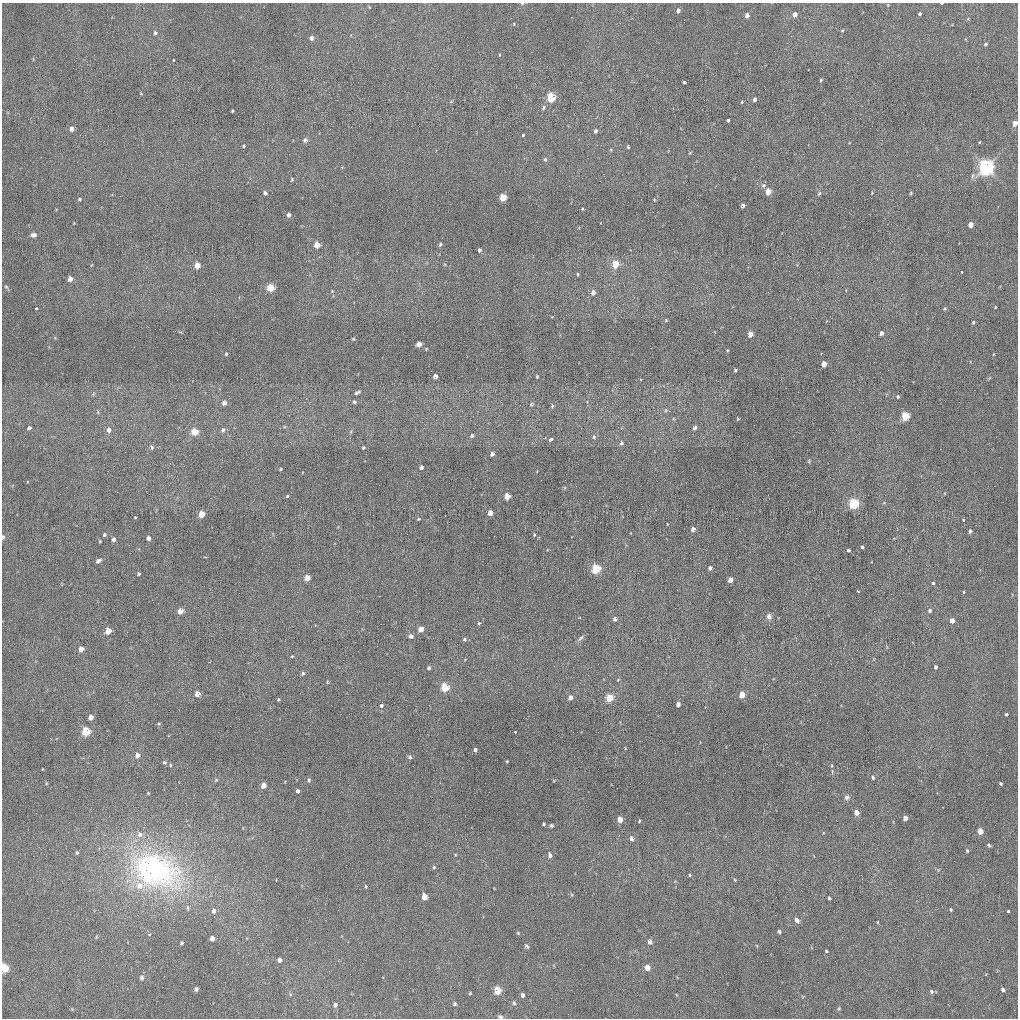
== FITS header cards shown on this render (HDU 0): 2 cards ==
NAXIS1  =                 1016 / length of data axis 1
NAXIS2  =                 1016 / length of data axis 2

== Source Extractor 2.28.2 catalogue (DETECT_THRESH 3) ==
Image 1016 x 1016 px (HDU 0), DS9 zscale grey, 1 PNG px = 1 image px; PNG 1020 x 1020 px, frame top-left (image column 1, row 1016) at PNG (2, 3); no overlay
Background 33.7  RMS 3.9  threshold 11.7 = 3 sigma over >= 5 px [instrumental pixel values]
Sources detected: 229; all 229 listed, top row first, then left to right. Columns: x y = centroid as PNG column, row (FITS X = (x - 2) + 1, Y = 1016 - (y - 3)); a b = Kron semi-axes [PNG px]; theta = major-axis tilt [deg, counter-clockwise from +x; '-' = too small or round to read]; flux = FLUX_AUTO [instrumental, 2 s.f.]
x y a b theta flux
522 3 4 3 - 310
941 3 3 2 - 1400
888 5 5 3 - 210
369 7 5 3 - 200
678 10 5 4 - 870
920 13 3 3 - 3700
795 14 5 4 - 1800
747 15 5 4 - 1300
514 24 4 2 - 170
842 30 5 3 - 260
155 33 6 5 - 610
311 38 5 5 - 1100
985 44 5 3 - 340
499 55 4 3 - 200
173 60 3 3 - 1200
821 80 5 3 - 350
684 82 3 3 - 5600
141 94 4 3 - 200
551 97 5 5 - 12000
755 99 4 4 - 690
451 102 6 4 2 310
742 102 4 3 - 260
905 105 2 2 - 190
544 108 7 5 60 530
232 111 3 3 - 280
728 120 3 3 - 8200
1015 123 5 4 - 2200
72 129 5 4 - 1400
596 131 5 4 - 650
523 135 3 3 - 290
305 140 6 5 - 890
979 142 3 3 - 220
244 146 4 4 - 330
628 147 4 3 - 350
690 153 5 3 - 230
545 159 6 5 - 450
986 167 6 6 - 91000
972 176 8 5 70 650
292 179 5 3 - 310
768 192 5 4 - 3900
265 193 4 4 - 700
819 193 6 4 62 420
911 193 4 3 - 290
503 197 5 4 - 5900
79 199 4 4 - 340
654 200 4 4 - 250
743 206 4 3 - 770
582 209 4 3 - 230
289 215 4 4 - 1000
971 225 4 4 - 2200
34 235 6 4 7 850
440 244 5 4 - 420
317 245 5 4 - 4000
479 250 4 3 - 590
615 264 5 4 - 6200
197 265 5 4 - 3600
962 272 3 2 - 930
577 274 4 3 - 260
70 279 4 4 - 1700
6 287 5 4 - 330
270 288 5 5 - 6900
332 291 4 3 - 210
593 292 4 4 - 1600
995 307 3 2 - 170
36 308 3 3 - 1100
945 309 5 4 - 290
666 320 4 3 - 260
973 322 4 3 - 340
881 333 4 3 - 940
750 334 5 4 - 2400
353 339 3 3 - 280
419 344 5 4 - 1300
226 354 4 3 - 320
824 364 4 4 - 3200
735 370 3 3 - 390
435 376 4 4 - 1100
537 377 3 3 - 310
357 392 7 4 31 610
93 394 6 4 71 300
898 397 4 3 - 320
354 402 5 4 - 480
224 403 5 4 - 1200
531 404 6 4 42 370
552 406 5 4 - 380
665 410 6 4 -90 290
98 412 6 3 -72 280
905 416 5 4 - 11000
738 419 5 3 - 220
284 427 5 3 - 250
29 428 4 3 - 570
695 428 4 3 - 880
109 430 3 3 - 13000
223 430 6 5 - 660
195 432 5 5 - 6100
472 435 5 4 - 500
594 437 6 5 - 440
551 439 4 3 - 5900
621 443 5 4 - 550
152 447 6 5 - 590
363 448 3 3 - 340
492 454 4 4 - 910
809 461 6 4 -89 260
421 467 4 4 - 810
280 469 3 2 - 280
287 496 4 3 - 260
507 496 5 4 - 4200
853 504 5 5 - 19000
490 513 4 4 - 1800
202 514 5 4 - 4900
135 517 3 2 - 190
418 519 4 3 - 240
963 520 3 3 - 1200
693 529 4 3 - 1100
970 531 4 3 - 600
104 535 4 3 - 390
534 535 4 3 - 250
3 537 6 4 -83 370
148 538 4 4 - 960
114 539 4 4 - 730
100 541 3 3 - 260
862 547 3 3 - 9000
238 549 2 2 - 130
848 550 3 3 - 7100
98 561 5 3 - 810
710 568 4 3 - 680
596 569 5 5 - 15000
139 574 3 3 - 440
307 578 5 4 - 2500
730 580 4 4 - 1900
933 583 3 3 - 4000
858 591 3 2 - 180
964 592 3 3 - 1300
930 610 5 5 - 550
180 611 4 4 - 2600
769 616 6 6 - 960
615 619 4 3 - 890
952 621 4 4 - 2000
479 623 4 4 - 240
421 629 5 4 - 2500
108 631 5 4 - 3400
411 636 4 4 - 740
580 638 10 5 43 620
465 639 5 5 - 410
81 649 4 4 - 2200
292 656 3 3 - 220
935 667 4 3 - 510
429 668 3 3 - 470
303 673 5 4 - 420
618 679 5 3 - 200
327 682 5 3 - 210
445 687 5 5 - 9800
197 694 5 4 - 2200
742 695 5 4 - 3000
570 697 5 4 - 1200
609 698 5 4 - 7300
278 699 5 3 - 240
678 704 4 4 - 960
381 705 3 3 - 5000
1006 714 3 3 - 2300
91 717 5 4 - 1900
159 724 5 4 - 330
86 731 5 5 - 11000
515 732 3 2 - 1500
475 750 4 3 - 590
137 755 6 5 - 1300
410 757 6 5 - 460
507 761 3 2 - 190
164 762 5 5 - 490
170 765 4 4 - 320
832 771 7 3 -90 330
873 778 4 3 - 390
216 780 6 4 44 380
309 780 5 3 - 380
46 783 5 3 - 240
1001 784 3 3 - 330
263 785 6 5 - 1300
298 791 4 3 - 790
148 793 4 4 - 270
847 797 6 6 - 750
857 813 5 4 - 2000
905 818 4 4 - 1500
620 819 5 4 - 3200
639 821 3 3 - 260
543 824 3 3 - 340
551 825 3 3 - 450
980 831 5 4 - 3200
140 834 8 7 - 1400
632 838 5 4 - 1000
989 845 4 3 - 380
967 850 5 4 - 310
77 853 5 4 - 440
455 854 4 3 - 200
550 855 5 4 - 880
434 867 5 4 - 320
154 870 64 40 -21 74000
689 875 4 3 - 250
735 880 4 3 - 240
140 886 12 10 -3 3300
366 886 4 3 - 270
424 896 5 4 - 3400
829 898 3 3 - 360
951 910 4 3 - 330
214 911 6 5 - 870
1008 911 3 3 - 2400
797 920 6 4 -52 980
779 931 4 3 - 650
518 933 4 4 - 260
96 937 6 3 73 290
212 938 4 4 - 1400
650 942 5 4 - 1200
182 943 4 3 - 420
527 946 7 5 -49 470
826 951 3 3 - 270
279 960 5 5 - 970
647 967 5 4 - 2900
3 968 6 5 - 12000
142 978 7 7 - 710
196 989 5 4 - 630
497 990 5 4 - 8200
1003 990 4 3 - 560
931 991 5 4 - 500
470 993 4 4 - 290
290 994 5 5 - 420
522 995 5 4 - 850
514 1003 6 4 -74 490
455 1004 5 5 - 490
335 1005 6 5 - 910
839 1009 5 4 - 310
500 1017 6 5 - 630
At the frame edge (FLAGS 8, measured only in part): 6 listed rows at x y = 522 3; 941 3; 1015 123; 3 537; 3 968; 500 1017

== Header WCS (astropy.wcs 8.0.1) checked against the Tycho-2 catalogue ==
Header WCS as astropy/WCSLIB reads it (applying the file's SIP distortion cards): RA---SIN-SIP/DEC--SIN-SIP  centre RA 14:03:51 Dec +29:56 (210.96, +29.93 deg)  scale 2.77 x 2.74 arcsec/px (non-square pixels)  FOV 47.0' x 46.4'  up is +26 deg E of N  parity normal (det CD < 0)
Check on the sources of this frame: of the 60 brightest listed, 18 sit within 3.4 arcsec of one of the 33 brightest Tycho-2 stars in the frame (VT <= 12.86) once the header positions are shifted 0.47 arcsec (0.47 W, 0.00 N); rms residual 1.14 arcsec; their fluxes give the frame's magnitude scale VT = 21.26 - 2.5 log10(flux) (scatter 0.28 mag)
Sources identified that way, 18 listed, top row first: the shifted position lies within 3.4 arcsec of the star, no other Tycho-2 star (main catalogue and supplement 1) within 6.8 arcsec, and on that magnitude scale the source's flux lands within +1.5 / -3 mag of the star's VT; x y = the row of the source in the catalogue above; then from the Tycho-2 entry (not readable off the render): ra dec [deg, ICRS J2000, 3 dp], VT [Tycho-2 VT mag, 2 dp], TYC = Tycho-2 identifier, HIP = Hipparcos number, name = IAU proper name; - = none
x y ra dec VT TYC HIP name
551 97 211.093 +30.226 11.83 2545-973-1 - -
986 167 210.717 +30.326 9.19 2545-741-1 68627 -
503 197 211.092 +30.141 11.89 2545-811-1 - -
270 288 211.242 +30.000 11.68 2545-864-1 - -
824 364 210.770 +30.137 12.42 2545-1068-1 - -
195 432 211.246 +29.876 11.77 2012-878-1 - -
507 496 210.971 +29.939 12.12 2012-951-1 - -
853 504 210.692 +30.051 11.49 2545-988-1 - -
307 578 211.100 +29.815 12.71 2012-767-1 - -
180 611 211.187 +29.749 12.56 2012-822-1 - -
421 629 210.988 +29.819 12.17 2012-461-1 - -
108 631 211.237 +29.710 12.16 2012-701-1 - -
445 687 210.947 +29.787 12.10 2012-868-1 - -
609 698 210.812 +29.836 12.26 2012-945-1 - -
86 731 211.216 +29.634 12.11 2012-544-1 - -
980 831 210.465 +29.870 12.53 2012-953-1 - -
212 938 211.036 +29.536 12.06 2012-1123-1 - -
497 990 210.790 +29.597 11.17 2012-1004-1 - -